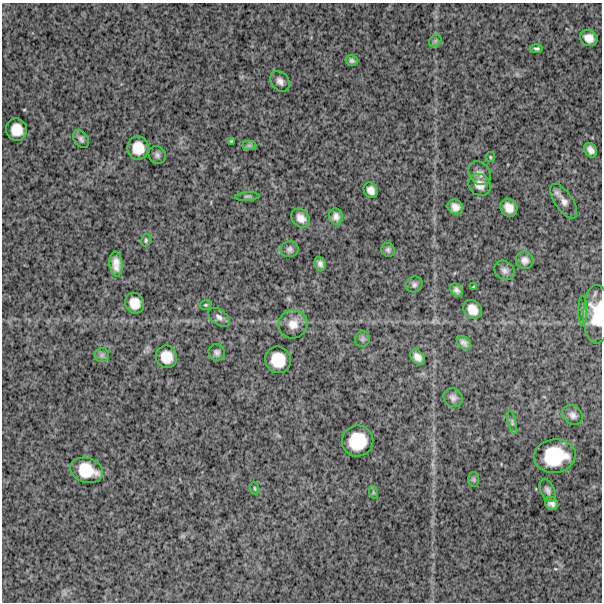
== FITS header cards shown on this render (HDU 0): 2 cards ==
NAXIS1  =                  600
NAXIS2  =                  600

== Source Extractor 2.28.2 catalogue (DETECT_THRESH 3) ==
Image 600 x 600 px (HDU 0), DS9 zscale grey, 1 PNG px = 1 image px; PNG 604 x 604 px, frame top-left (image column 1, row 600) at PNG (2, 3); each listed source drawn as its Kron ellipse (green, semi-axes under 4 px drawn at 4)
Background 1480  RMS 280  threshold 852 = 3 sigma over >= 5 px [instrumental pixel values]
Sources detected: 57; all 57 listed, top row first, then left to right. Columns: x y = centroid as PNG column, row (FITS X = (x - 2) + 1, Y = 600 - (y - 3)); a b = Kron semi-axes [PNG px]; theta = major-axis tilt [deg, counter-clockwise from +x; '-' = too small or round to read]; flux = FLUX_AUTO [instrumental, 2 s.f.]
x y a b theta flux
589 38 9 7 -30 150000
435 41 7 5 44 39000
537 49 6 4 0 36000
352 61 6 5 - 44000
280 81 11 8 -50 90000
17 130 11 10 - 260000
81 139 10 6 -51 62000
231 141 3 3 - 19000
249 145 7 4 0 44000
138 148 11 10 - 300000
591 150 8 5 -54 99000
157 155 9 8 - 64000
490 157 5 4 - 21000
480 173 13 10 -51 110000
480 185 12 10 -35 160000
371 190 8 7 - 110000
247 196 12 4 3 37000
564 201 20 9 -56 130000
455 207 8 7 - 120000
509 208 9 8 - 170000
336 216 8 7 - 85000
301 218 10 8 -48 130000
146 240 6 4 77 28000
290 249 9 8 - 65000
388 250 7 6 - 48000
525 260 9 8 - 95000
116 264 13 6 -85 160000
320 264 7 5 -69 69000
504 270 11 9 -35 88000
414 285 8 7 - 56000
474 287 3 3 - 21000
456 290 7 5 -50 66000
135 303 10 9 - 220000
206 305 6 4 19 26000
472 309 10 8 -50 190000
583 311 15 4 90 56000
597 314 29 13 90 570000
219 317 12 7 -38 87000
293 324 14 14 - 220000
362 339 8 7 - 50000
464 343 8 5 -44 76000
217 352 8 8 - 67000
102 355 7 7 - 47000
166 357 11 10 - 270000
417 357 8 6 -49 110000
278 360 13 12 - 380000
453 398 10 9 - 80000
573 415 11 9 -47 91000
512 422 12 4 -75 43000
358 441 16 15 - 560000
555 456 21 16 8 780000
87 470 17 12 -18 450000
473 479 7 5 89 33000
255 488 6 3 -81 19000
547 490 12 7 -64 71000
373 492 6 4 -72 29000
551 503 7 6 - 90000
At the frame edge (FLAGS 8, measured only in part): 1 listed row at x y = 597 314